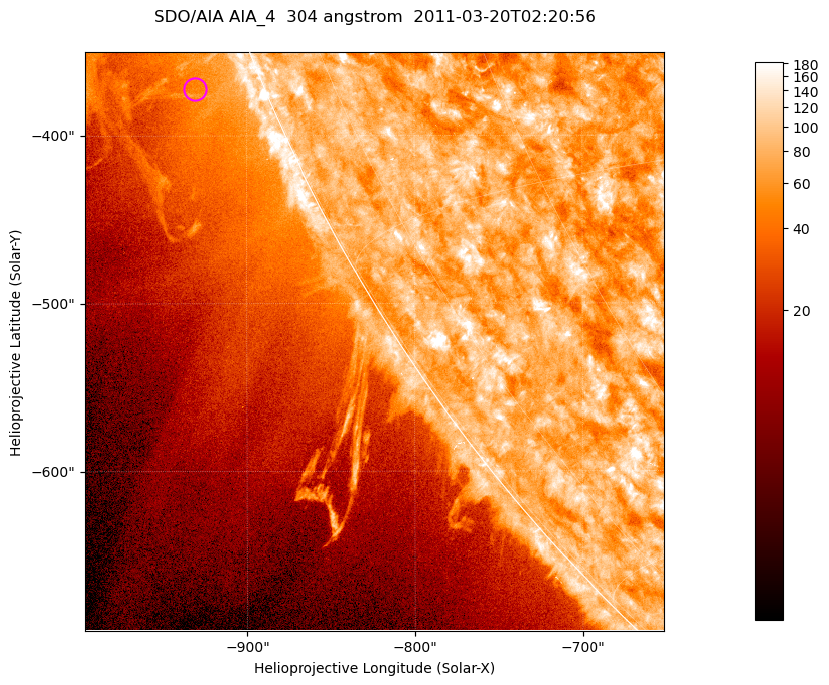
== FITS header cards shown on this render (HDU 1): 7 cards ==
TELESCOP= 'SDO/AIA '           / For AIA: SDO/AIA
INSTRUME= 'AIA_4   '           / For AIA: AIA_ATA1, AIA_ATA2, AIA_ATA3 or AIA_AT
WAVELNTH=                  304 / [angstrom] Wavelength
WAVEUNIT= 'angstrom'           / Wavelength unit: angstrom
DATE-OBS= '2011-03-20T02:20:56.128' / [ISO] Date when observation started; ISO 8
CTYPE1  = 'HPLN-TAN'           / CTYPE1; Typically HPLN
CTYPE2  = 'HPLT-TAN'           / CTYPE2; Typically HPLT

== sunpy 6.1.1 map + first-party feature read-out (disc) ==
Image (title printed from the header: SDO/AIA AIA_4  304 angstrom  2011-03-20T02:20:56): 575 x 575 px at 0.6 arcsec/px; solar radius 964 arcsec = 1606 px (partial field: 1.8% of the solar disc is inside the frame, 43% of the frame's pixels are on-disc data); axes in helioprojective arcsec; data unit not stated in the header (colour bar unlabelled)
Orientation: roll -0.132 deg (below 1 deg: not rotated)
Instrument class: DISC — disc imager (sunpy class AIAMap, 304 A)
Bright regions (active regions / flare kernels): reference = the on-disc median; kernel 5 px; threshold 5 sigma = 110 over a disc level ~75.4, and >= 1.15x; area >= 330 px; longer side >= 7 px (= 4.2 arcsec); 0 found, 0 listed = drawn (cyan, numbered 1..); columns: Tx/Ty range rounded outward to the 2 arcsec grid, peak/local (2 s.f.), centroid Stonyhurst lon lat
Off-limb structures (1.02-1.3 R_sun): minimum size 165 px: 6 found; the strongest spans PA ~110..115 deg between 1.02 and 1.08 R_sun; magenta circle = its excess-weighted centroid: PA ~110 deg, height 1.04 R_sun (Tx ~-930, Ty ~-372 arcsec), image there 1.7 x the reference